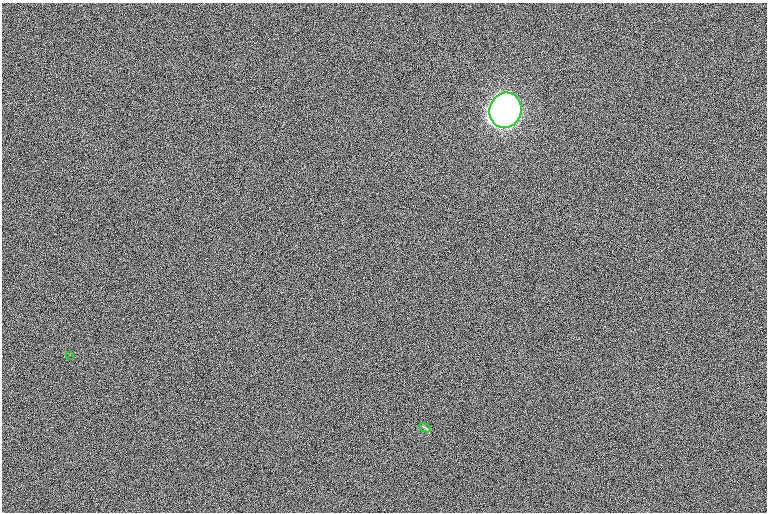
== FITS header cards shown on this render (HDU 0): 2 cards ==
NAXIS1  =                 1530 /
NAXIS2  =                 1020 /

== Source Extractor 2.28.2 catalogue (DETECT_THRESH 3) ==
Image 1530 x 1020 px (HDU 0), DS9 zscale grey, zoomed out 1/2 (1 PNG px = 2 x 2 image px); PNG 769 x 514 px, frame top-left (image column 2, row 1019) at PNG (2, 3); each listed source drawn as its Kron ellipse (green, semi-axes under 4 px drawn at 4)
Background 97.8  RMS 8.9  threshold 26.7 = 3 sigma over >= 5 px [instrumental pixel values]
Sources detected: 3; all 3 listed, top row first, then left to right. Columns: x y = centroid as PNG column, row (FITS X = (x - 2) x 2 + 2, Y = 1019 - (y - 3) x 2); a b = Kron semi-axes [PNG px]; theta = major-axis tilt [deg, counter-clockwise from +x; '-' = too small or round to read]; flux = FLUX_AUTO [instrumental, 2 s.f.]
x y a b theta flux
505 110 18 16 71 7.9e+06
70 355 2 1 - 8.3e+02
425 428 6 4 -27 2.9e+03